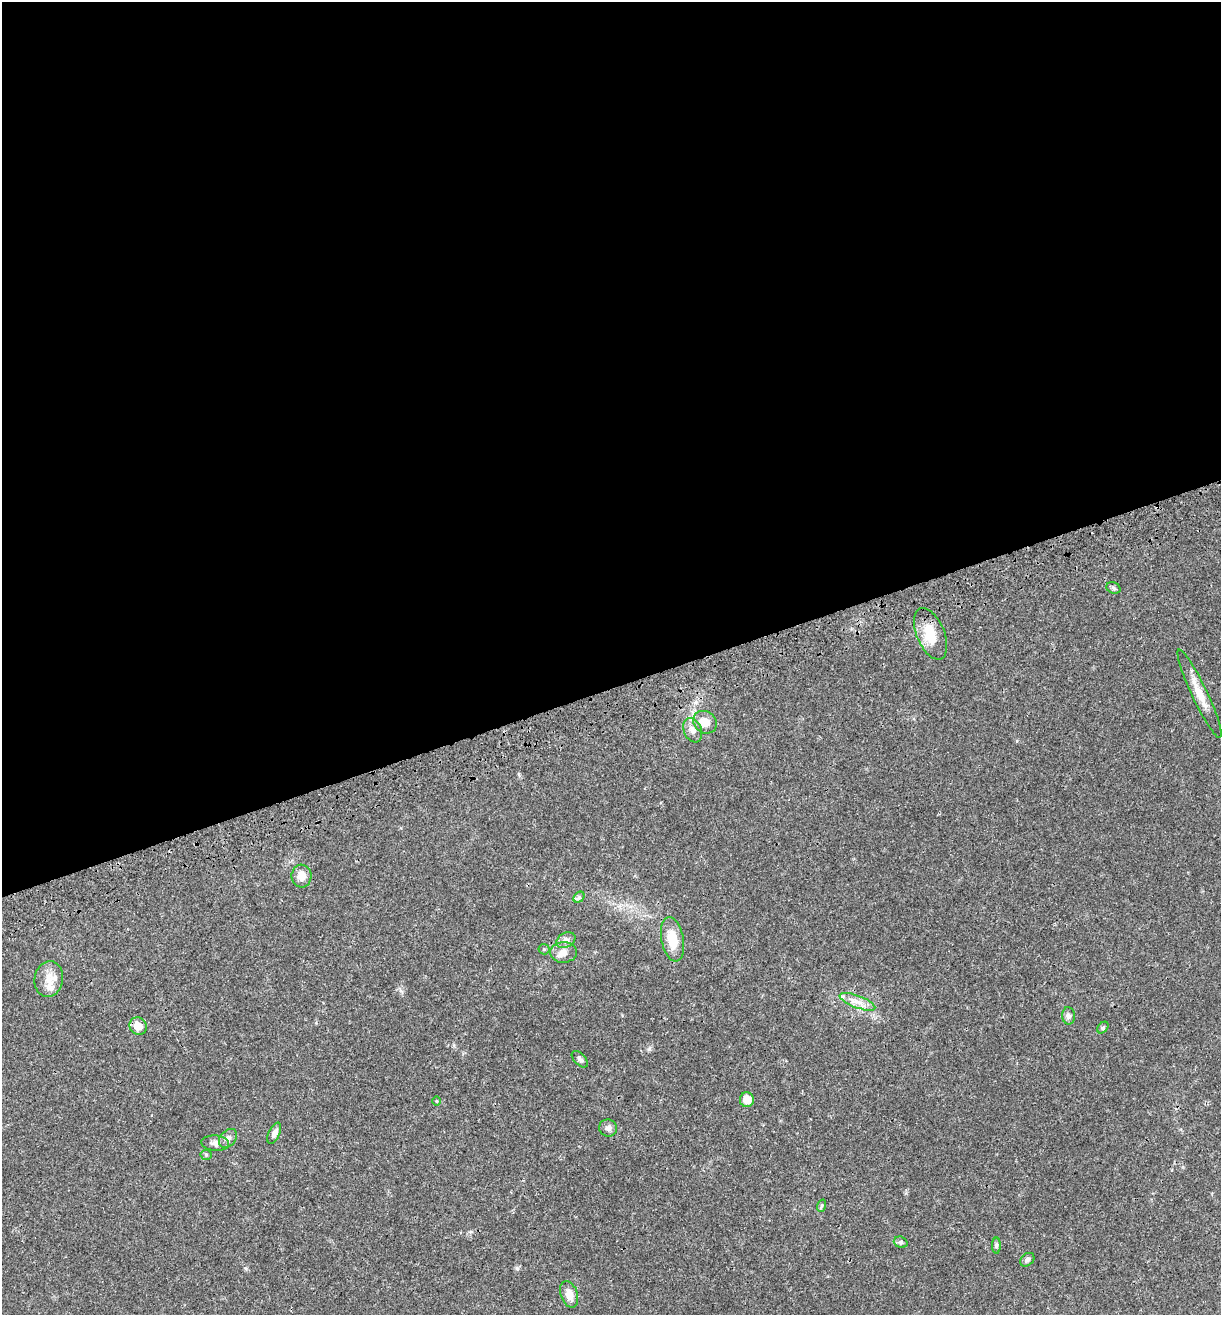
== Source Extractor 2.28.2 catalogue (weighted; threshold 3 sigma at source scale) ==
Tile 2 of 4 x 4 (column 2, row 1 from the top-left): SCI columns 1454-2672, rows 4053-5365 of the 5296 x 5479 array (HDU 1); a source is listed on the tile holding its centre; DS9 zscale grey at full resolution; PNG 1223 x 1317 px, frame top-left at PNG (2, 2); each listed source drawn as its Kron ellipse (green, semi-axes under 4 px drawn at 4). Shown black and unused: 52% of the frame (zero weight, under 3 of 4 exposures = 9% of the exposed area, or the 3 px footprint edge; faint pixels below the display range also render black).
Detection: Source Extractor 2.28.2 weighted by HDU 2 'WHT'; one run over the whole footprint, this tile lists its part. Background 0.0359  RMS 0.0032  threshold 0.0144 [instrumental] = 3 sigma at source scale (4.5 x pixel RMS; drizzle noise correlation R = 1.50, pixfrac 1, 0.0396/0.0396 arcsec/px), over >= 5 px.
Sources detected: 32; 3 inside a brighter listed object's ellipse — not listed separately; the other 29 listed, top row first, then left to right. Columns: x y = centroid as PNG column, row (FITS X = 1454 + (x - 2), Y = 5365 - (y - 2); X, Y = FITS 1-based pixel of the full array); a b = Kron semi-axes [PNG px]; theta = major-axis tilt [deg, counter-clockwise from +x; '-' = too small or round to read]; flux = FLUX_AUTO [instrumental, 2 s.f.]
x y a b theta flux
1113 588 7 5 -23 0.59
931 634 27 14 -67 7.1
1199 694 48 7 -65 5.1
705 722 12 10 -35 3.4
693 730 13 8 -65 1.9
301 876 11 10 - 3
579 897 6 4 45 0.61
672 939 22 11 -79 6.5
566 940 10 7 29 1.3
544 949 5 5 - 0.42
564 952 13 10 3 2.6
49 979 18 14 79 3.9
857 1002 19 6 -20 2.6
1068 1016 8 6 -87 1.1
138 1026 9 8 - 3.4
1103 1028 6 4 49 0.53
580 1059 10 5 -47 0.8
747 1100 7 7 - 3.9
437 1101 4 3 - 0.22
608 1128 9 8 - 1.1
274 1133 11 5 65 1.3
228 1138 11 7 47 1.3
215 1143 14 7 -4 1.7
206 1155 5 5 - 0.46
821 1206 6 4 70 0.42
901 1242 7 5 -19 0.61
996 1246 8 4 90 0.54
1027 1260 8 6 40 0.87
569 1294 13 8 -71 2.9
Unlisted compact peaks at least as high as the median listed source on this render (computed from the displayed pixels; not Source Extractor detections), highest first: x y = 649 1049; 517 1268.